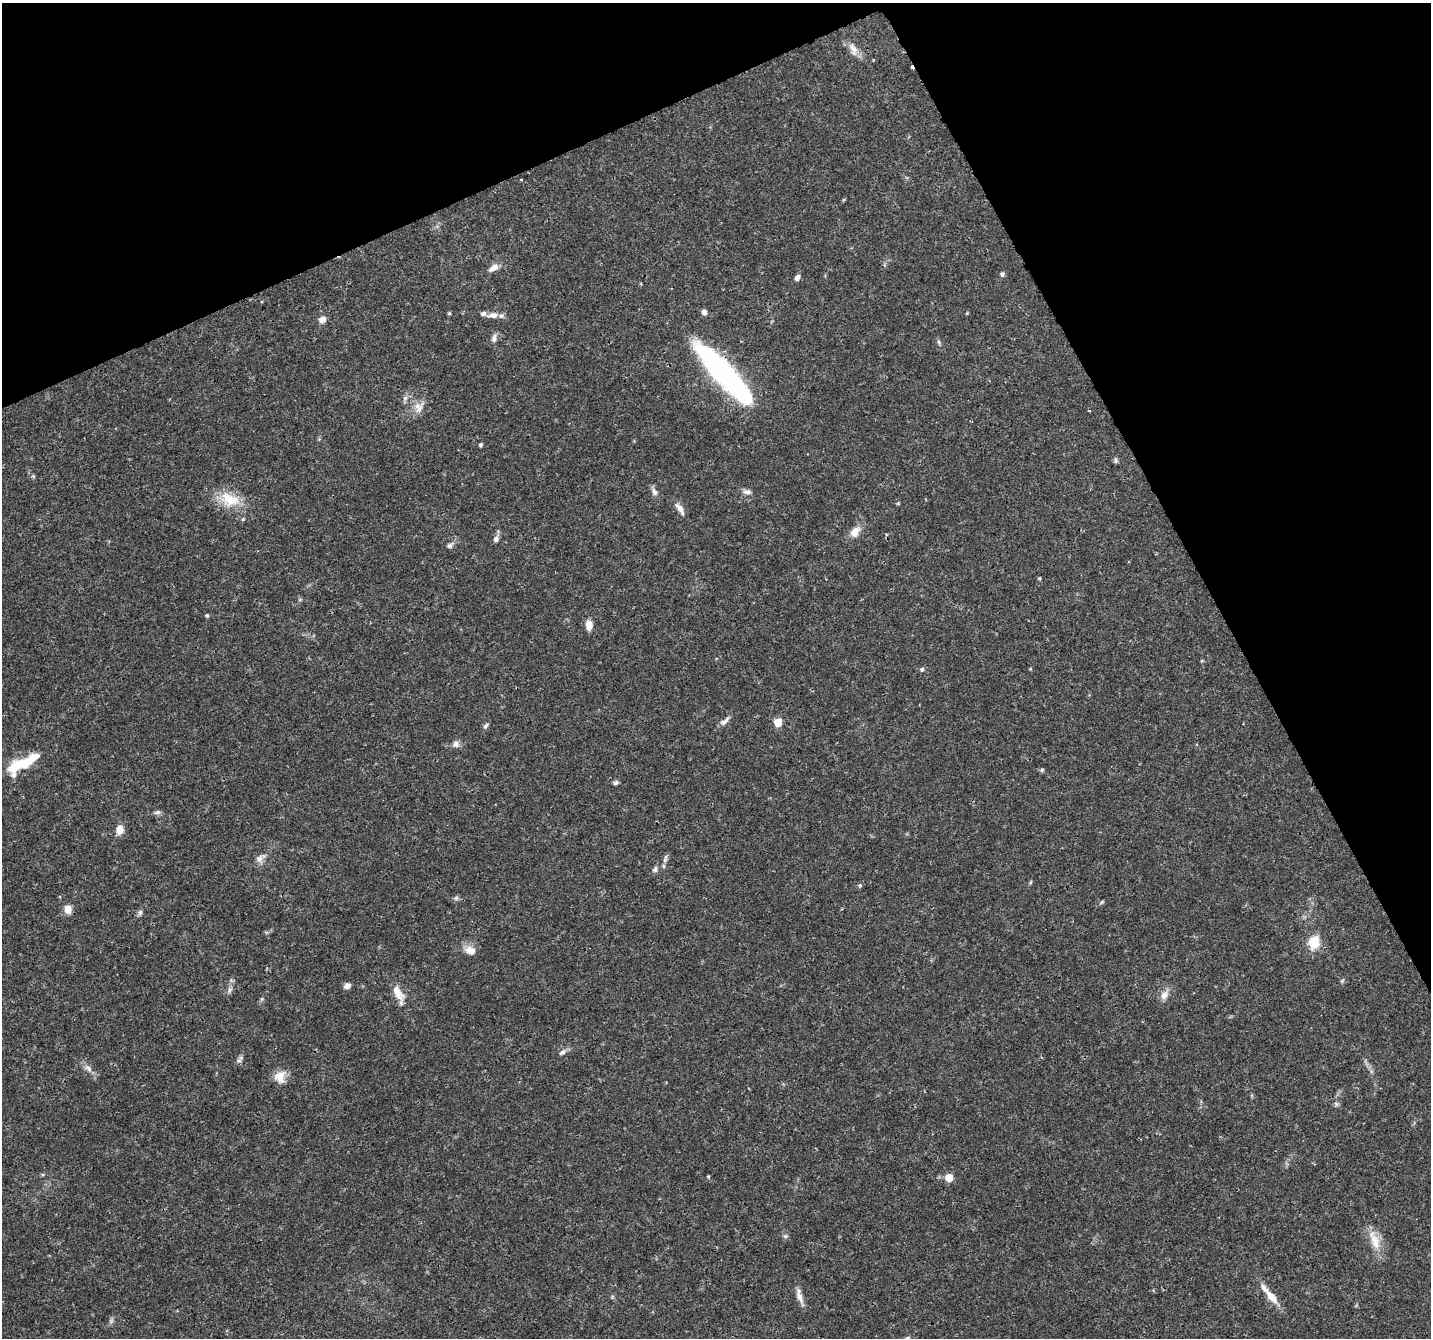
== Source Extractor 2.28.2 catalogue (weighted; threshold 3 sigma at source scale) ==
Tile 3 of 4 x 4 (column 3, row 1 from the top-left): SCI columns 2864-4292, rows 4108-5443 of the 5728 x 5603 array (HDU 1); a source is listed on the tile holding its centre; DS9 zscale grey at full resolution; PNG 1433 x 1340 px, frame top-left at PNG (2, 3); no overlay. Shown black and unused: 24% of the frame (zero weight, under 3 of 4 exposures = <1% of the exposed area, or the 3 px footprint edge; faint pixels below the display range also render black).
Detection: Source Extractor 2.28.2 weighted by HDU 2 'WHT'; one run over the whole footprint, this tile lists its part. Background 0.0255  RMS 0.0019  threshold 0.00867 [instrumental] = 3 sigma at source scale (4.5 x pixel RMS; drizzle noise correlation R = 1.50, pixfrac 1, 0.0396/0.0396 arcsec/px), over >= 5 px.
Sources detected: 80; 1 cosmic-ray / hot-pixel residue — not listed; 6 inside a brighter listed object's ellipse — not listed separately; the other 73 listed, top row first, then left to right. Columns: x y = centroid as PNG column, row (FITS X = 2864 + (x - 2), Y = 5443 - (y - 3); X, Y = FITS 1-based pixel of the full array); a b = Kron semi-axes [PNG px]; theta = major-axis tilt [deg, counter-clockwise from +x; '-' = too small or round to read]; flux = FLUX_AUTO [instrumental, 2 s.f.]
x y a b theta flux
853 49 20 9 -68 1.8
844 199 5 3 - 0.2
493 268 15 8 31 1.4
1002 274 5 5 - 0.5
797 278 8 6 59 0.69
704 312 7 5 -62 0.76
449 313 5 4 - 0.21
967 313 5 3 - 0.18
493 315 16 8 7 1.5
322 320 10 8 41 1
494 338 11 7 75 0.94
939 342 6 4 -88 0.33
724 374 73 17 -48 51
405 398 7 6 - 0.6
419 407 16 13 76 2.1
480 445 4 3 - 0.42
1115 460 7 5 90 0.43
654 492 11 7 -65 0.84
747 492 13 6 -4 0.76
230 499 30 17 -19 5.6
898 503 5 5 - 0.2
680 509 18 7 -55 1.2
243 519 5 4 - 0.24
855 532 14 10 54 2.2
496 539 8 6 65 0.74
450 545 10 7 41 0.63
1039 578 4 3 - 0.23
300 599 6 4 19 0.25
207 615 5 4 - 0.3
589 625 12 7 -83 1.6
1202 661 5 3 - 0.2
922 669 6 5 - 0.44
1030 669 4 3 - 0.16
727 719 11 5 52 0.63
778 723 5 5 - 5
486 726 9 5 46 0.49
456 744 10 8 -28 0.87
21 764 28 14 11 5.5
1042 770 6 5 - 0.32
615 782 7 5 14 0.44
157 812 11 5 9 0.54
120 829 10 8 77 1.9
260 858 16 7 42 1.2
665 860 7 5 46 0.47
663 866 6 5 - 0.32
655 869 9 6 72 0.56
1031 882 6 4 70 0.23
860 886 6 4 71 0.33
456 898 7 6 - 0.42
1102 902 6 4 35 0.26
68 909 10 9 - 1.6
140 912 8 5 64 0.46
1313 943 6 5 - 18
470 950 15 10 -19 1.9
1342 981 6 4 45 0.29
347 986 7 6 - 0.97
229 990 8 6 55 0.62
397 992 22 9 -58 2.8
1164 995 12 8 56 1.5
262 999 6 4 70 0.29
562 1052 11 6 35 0.7
240 1060 13 5 47 0.56
88 1068 12 7 -46 1.1
280 1076 15 12 86 2.6
1336 1104 6 5 - 0.42
708 1176 5 3 - 0.18
949 1178 5 5 - 3.9
785 1236 6 5 - 0.38
1375 1241 26 13 -70 3.4
800 1297 24 6 -68 1.5
1271 1297 22 9 -51 2.6
111 1321 7 6 - 0.47
908 1338 7 4 27 0.31
Overlapping masked pixels (flux is a lower limit): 1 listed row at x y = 724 374
Isophote crosses this tile's border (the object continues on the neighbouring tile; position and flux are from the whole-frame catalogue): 1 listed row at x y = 908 1338